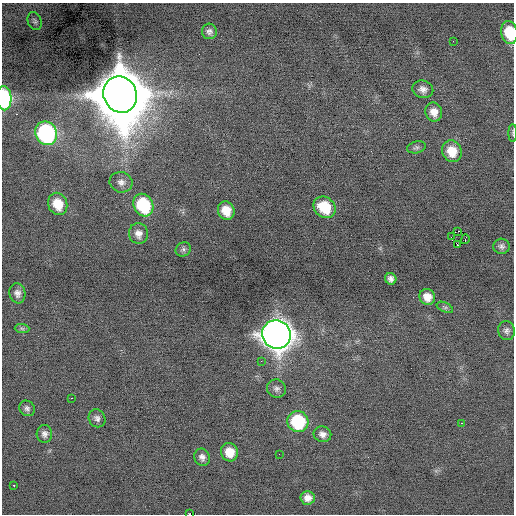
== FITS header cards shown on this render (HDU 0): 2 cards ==
NAXIS1  =                  512 / Axis length
NAXIS2  =                  512 / Axis length

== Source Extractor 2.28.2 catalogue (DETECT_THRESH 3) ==
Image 512 x 512 px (HDU 0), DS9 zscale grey, 1 PNG px = 1 image px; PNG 516 x 516 px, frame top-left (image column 1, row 512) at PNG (2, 3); each listed source drawn as its Kron ellipse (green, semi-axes under 4 px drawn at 4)
Background -0.0941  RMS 0.74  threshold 2.21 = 3 sigma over >= 5 px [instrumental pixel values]
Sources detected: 46; all 46 listed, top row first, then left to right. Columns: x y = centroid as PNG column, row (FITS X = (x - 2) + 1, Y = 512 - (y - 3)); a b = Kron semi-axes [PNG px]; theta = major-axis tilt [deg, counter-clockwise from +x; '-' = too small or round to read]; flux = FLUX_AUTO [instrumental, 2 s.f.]
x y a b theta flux
35 21 9 7 -72 130
209 31 8 7 - 180
509 32 11 8 -78 1300
453 41 2 2 - 29
423 89 10 8 -15 270
120 95 18 16 -67 440000
4 98 12 7 -87 4800
434 112 9 8 - 440
46 133 12 10 -60 8600
513 133 9 4 90 68
416 147 9 6 13 130
452 151 11 9 -66 900
121 182 11 10 - 300
58 204 11 9 -68 950
143 205 12 9 -64 3300
325 207 12 10 -41 1400
226 211 9 8 - 710
458 231 2 2 - 1500
138 234 10 9 - 330
451 237 2 2 - 84
465 239 5 2 - 95
458 245 3 2 - 2500
502 246 8 7 - 170
183 249 8 6 31 130
391 279 6 5 - 200
17 293 10 8 -80 260
427 297 8 7 - 490
445 307 9 4 -25 110
22 328 7 4 -2 99
507 331 9 8 - 180
276 335 14 14 - 70000
261 361 3 2 - 77
276 389 9 9 - 200
72 398 2 2 - 260
27 408 8 7 - 160
97 418 9 8 - 200
298 421 11 10 - 3300
462 423 3 2 - 150
44 434 9 7 86 210
322 434 9 7 -19 260
229 452 9 8 - 770
279 454 2 2 - 66
202 457 9 7 -69 230
14 485 3 2 - 130
308 498 7 6 - 320
189 514 2 2 - 580
At the frame edge (FLAGS 8, measured only in part): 4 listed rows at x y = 509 32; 4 98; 513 133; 189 514